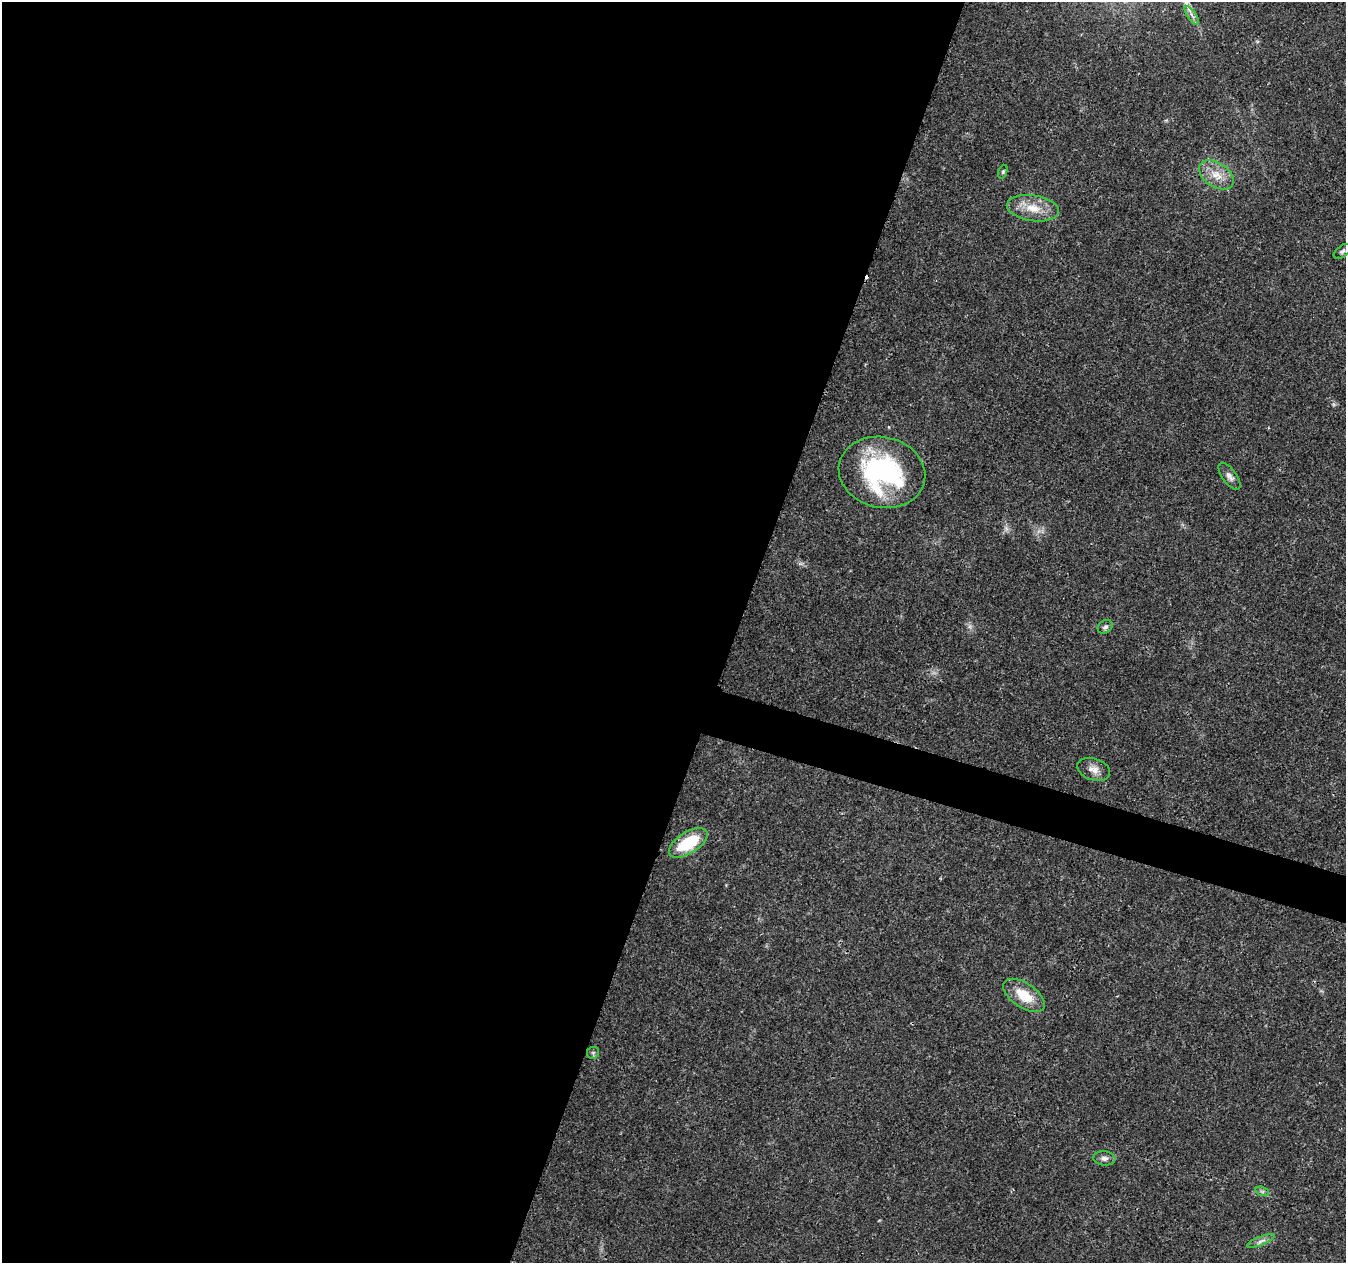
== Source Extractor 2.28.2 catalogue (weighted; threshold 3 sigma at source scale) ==
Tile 5 of 4 x 4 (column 1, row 2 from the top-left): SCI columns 11-1354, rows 2804-4064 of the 5392 x 5545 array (HDU 1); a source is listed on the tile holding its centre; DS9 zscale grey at full resolution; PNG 1348 x 1265 px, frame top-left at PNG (2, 2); each listed source drawn as its Kron ellipse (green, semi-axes under 4 px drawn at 4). Shown black and unused: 56% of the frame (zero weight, under 3 of 4 exposures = <1% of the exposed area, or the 3 px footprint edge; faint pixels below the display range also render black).
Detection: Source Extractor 2.28.2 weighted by HDU 2 'WHT'; one run over the whole footprint, this tile lists its part. Background 0.0266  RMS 0.0019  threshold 0.00874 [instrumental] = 3 sigma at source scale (4.5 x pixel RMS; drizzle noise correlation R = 1.50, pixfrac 1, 0.0396/0.0396 arcsec/px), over >= 5 px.
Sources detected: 16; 1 cosmic-ray / hot-pixel residue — neither listed nor drawn; the other 15 listed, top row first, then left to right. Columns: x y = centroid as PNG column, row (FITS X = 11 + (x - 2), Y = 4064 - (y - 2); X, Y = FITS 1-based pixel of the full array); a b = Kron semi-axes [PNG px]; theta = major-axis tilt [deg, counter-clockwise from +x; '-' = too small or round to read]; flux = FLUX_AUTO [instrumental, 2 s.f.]
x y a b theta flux
1192 15 11 2 -55 0.48
1003 172 7 4 70 0.33
1216 175 19 12 -34 3
1033 208 26 13 -8 4
1342 251 10 5 36 0.57
882 472 44 35 -13 30
1229 476 16 7 -53 0.96
1105 627 8 6 36 0.56
1094 769 17 11 -19 1.6
688 843 22 10 33 8.3
1024 995 23 12 -34 4.8
593 1053 6 6 - 0.34
1104 1158 11 7 -7 0.83
1262 1191 7 4 -18 0.38
1261 1241 14 4 22 0.76